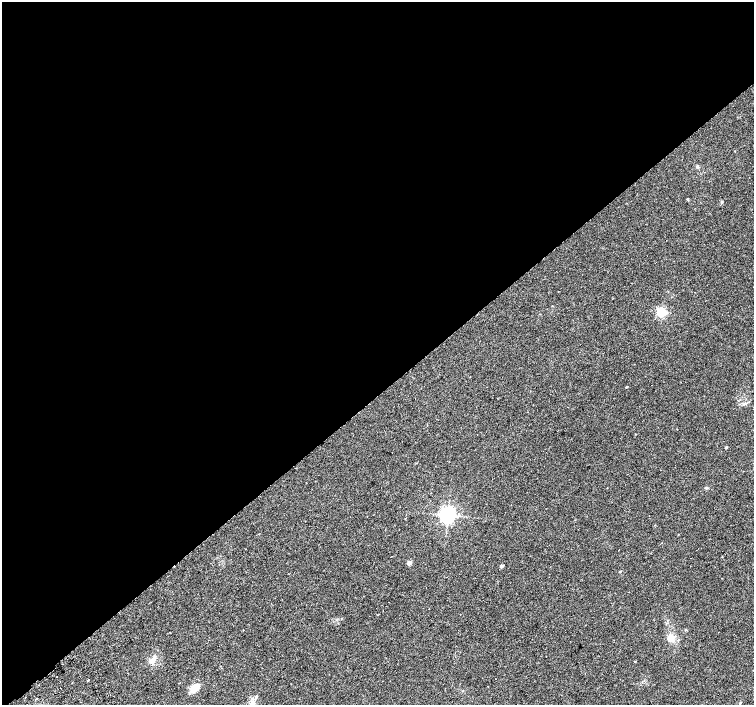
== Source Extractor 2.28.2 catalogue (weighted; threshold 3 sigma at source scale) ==
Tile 2 of 4 x 4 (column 2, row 1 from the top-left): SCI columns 1555-3057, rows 4469-5873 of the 6109 x 6061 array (HDU 1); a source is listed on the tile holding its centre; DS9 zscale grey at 2 x 2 block average (1 PNG px = mean of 2 x 2 image px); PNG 756 x 707 px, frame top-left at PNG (2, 2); no overlay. Shown black and unused: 56% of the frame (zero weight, under 2 of 3 exposures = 3% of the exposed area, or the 3 px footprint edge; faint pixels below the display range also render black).
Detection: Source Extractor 2.28.2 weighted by HDU 2 'WHT'; one run over the whole footprint, this tile lists its part. Background 0.1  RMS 0.0088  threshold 0.0396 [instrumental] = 3 sigma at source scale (4.5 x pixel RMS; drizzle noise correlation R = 1.50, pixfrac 1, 0.0396/0.0396 arcsec/px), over >= 5 px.
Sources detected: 23; all 23 listed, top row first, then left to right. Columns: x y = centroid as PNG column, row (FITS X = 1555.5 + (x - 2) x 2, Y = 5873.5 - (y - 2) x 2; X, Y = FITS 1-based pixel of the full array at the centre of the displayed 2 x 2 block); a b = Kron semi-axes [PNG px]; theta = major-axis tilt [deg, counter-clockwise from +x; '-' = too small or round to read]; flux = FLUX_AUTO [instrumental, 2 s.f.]
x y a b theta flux
697 166 3 3 - 5.3
687 199 3 2 - 2.3
722 202 4 3 - 2
661 312 3 3 - 210
627 387 3 2 - 1.4
744 403 4 2 - 2.3
726 447 2 2 - 3.3
448 515 4 4 - 890
350 517 2 2 - 3.1
409 563 2 2 - 18
501 566 2 2 - 10
620 572 3 2 - 1.6
460 614 2 2 - 3.8
243 630 2 2 - 2.7
686 630 3 2 - 2.5
671 638 3 3 - 47
153 660 8 5 -81 9
635 661 2 2 - 1.8
57 677 2 2 - 1.5
88 680 3 2 - 9.4
195 687 10 6 38 21
37 699 2 2 - 1.3
740 703 5 2 - 1.9
Diffuse or blended objects may show on this block-average render without a row.